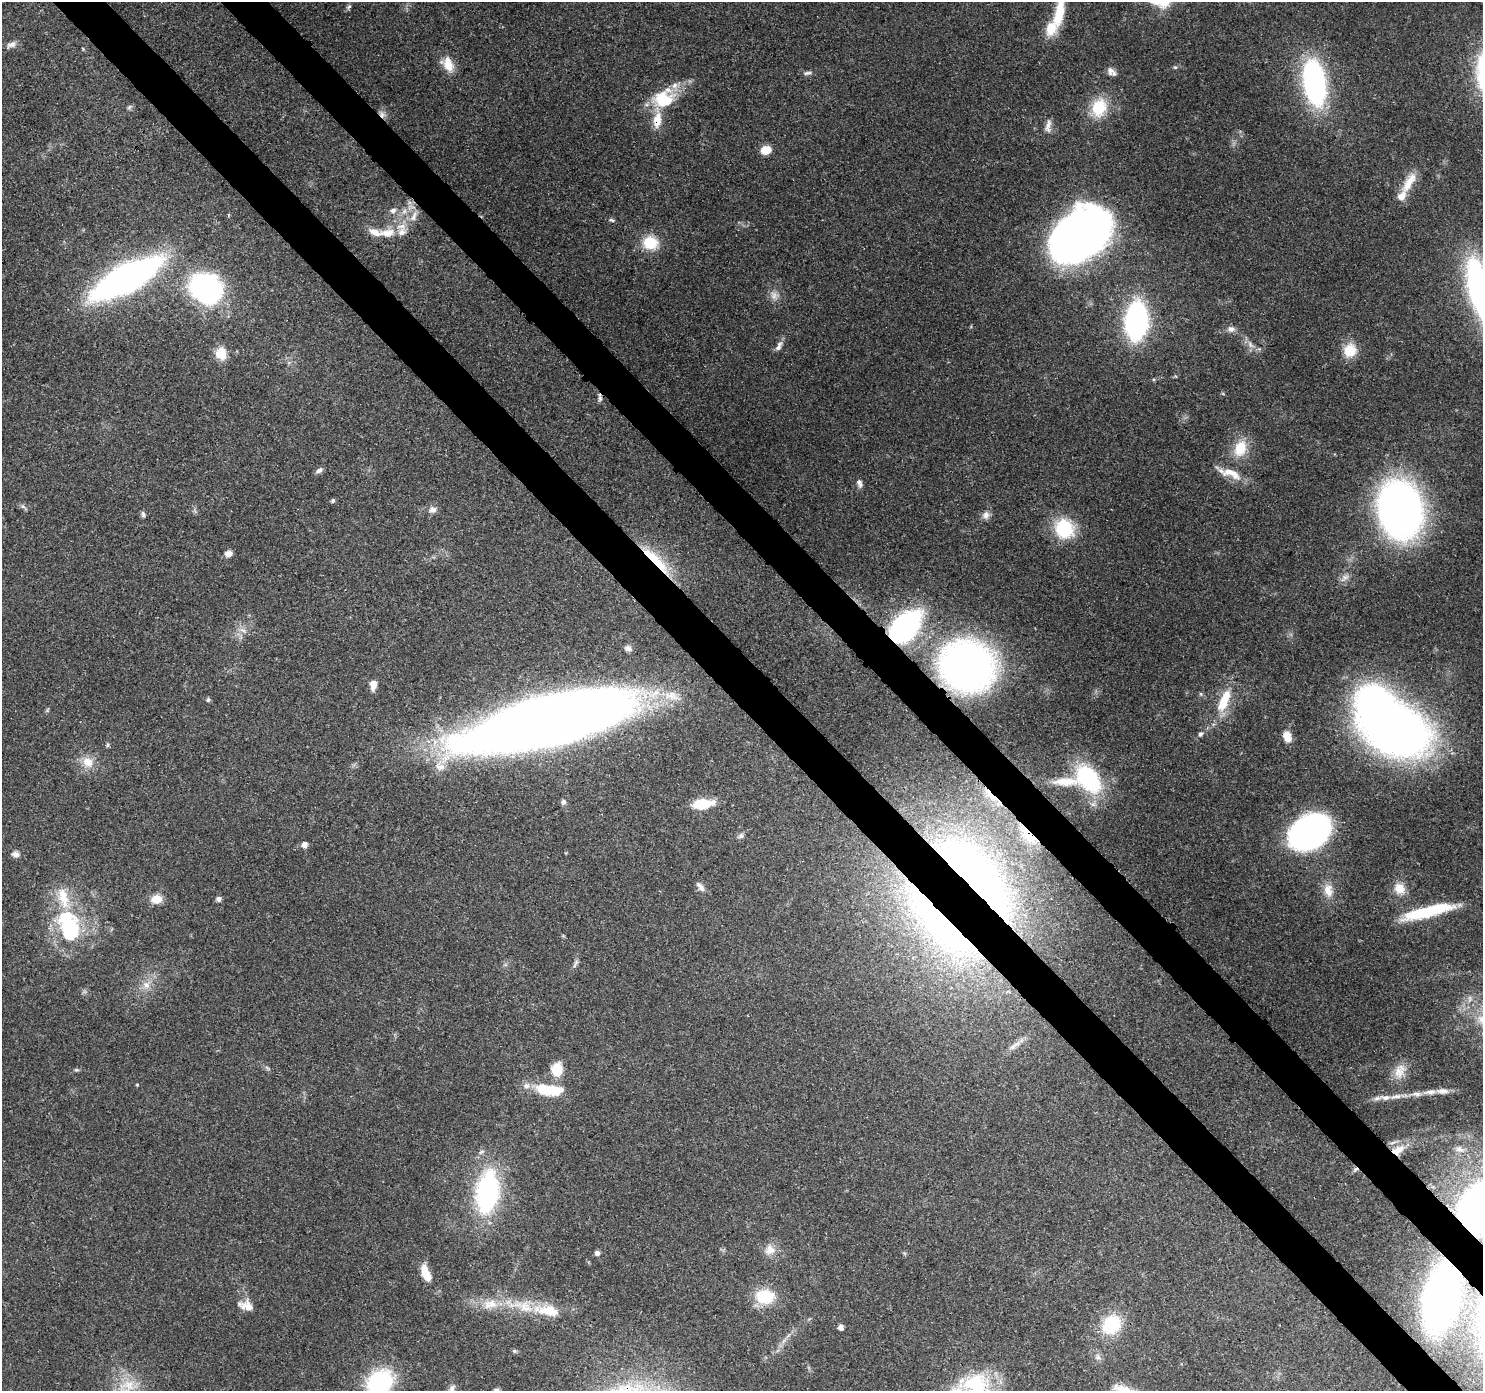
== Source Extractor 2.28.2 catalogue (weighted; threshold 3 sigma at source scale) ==
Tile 6 of 4 x 4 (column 2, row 2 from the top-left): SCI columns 1575-3055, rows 3008-4396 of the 6119 x 6080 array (HDU 1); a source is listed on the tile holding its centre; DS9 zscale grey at full resolution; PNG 1485 x 1393 px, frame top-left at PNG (2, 2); no overlay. Shown black and unused: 7% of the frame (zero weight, under 3 of 4 exposures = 8% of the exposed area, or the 3 px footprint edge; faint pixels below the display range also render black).
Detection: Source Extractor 2.28.2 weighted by HDU 2 'WHT'; one run over the whole footprint, this tile lists its part. Background 0.122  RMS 0.0043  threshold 0.0193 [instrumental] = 3 sigma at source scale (4.5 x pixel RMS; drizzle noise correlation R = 1.50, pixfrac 1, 0.0396/0.0396 arcsec/px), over >= 5 px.
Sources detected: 137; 6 inside a brighter object's white glare — not listed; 19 inside a brighter listed object's ellipse — not listed separately; the other 112 listed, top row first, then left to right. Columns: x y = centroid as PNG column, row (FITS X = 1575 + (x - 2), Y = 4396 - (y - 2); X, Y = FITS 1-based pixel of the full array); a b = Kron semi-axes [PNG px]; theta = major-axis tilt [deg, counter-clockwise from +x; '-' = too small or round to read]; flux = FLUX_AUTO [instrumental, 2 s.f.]
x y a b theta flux
349 7 7 5 65 0.87
1059 12 46 11 80 15
11 44 13 7 20 2.2
448 64 20 13 -62 6.9
1175 67 5 5 - 0.64
1110 71 12 9 -58 2.4
807 73 12 5 5 1.4
1314 82 35 17 -81 110
662 98 26 21 49 17
129 107 7 4 45 0.78
1099 107 25 19 74 16
382 114 10 7 -57 2.1
1048 126 20 8 80 3
766 150 10 7 8 7.3
1409 182 34 11 58 8.2
393 210 9 7 42 1.9
404 211 8 6 46 1.8
414 217 16 8 65 4.3
612 220 8 5 -17 0.85
387 233 25 11 3 8.1
1079 235 46 32 40 450
650 243 18 16 -7 13
126 278 45 16 29 260
206 289 30 25 -25 94
1482 292 44 15 -73 200
774 295 13 11 -57 3.3
1136 321 23 13 87 140
1231 329 10 8 4 2.2
1250 344 13 7 -59 2.5
779 346 15 7 63 2.3
1350 350 16 15 - 9.2
221 353 6 5 - 38
600 397 12 4 -83 1.3
1240 448 23 16 69 11
319 470 9 5 28 1.7
1231 473 35 11 -22 8.1
859 483 11 6 -64 1.7
333 501 6 5 - 0.72
23 507 10 4 -29 0.96
433 510 12 9 4 2.4
1400 510 36 27 -82 300
143 514 8 5 -81 1.1
986 515 11 10 - 2.5
1064 528 21 18 -59 25
228 554 8 6 16 2.7
656 560 50 10 -45 21
1345 578 13 8 35 2.6
905 627 27 16 45 110
243 630 12 6 -18 2.3
628 648 10 7 -15 1.8
967 666 43 39 -19 200
373 685 10 7 86 4.2
208 700 6 5 - 0.7
1223 703 26 14 68 12
47 710 7 4 71 0.58
548 721 142 37 14 870
1398 732 45 33 -14 350
1200 734 8 6 63 1.2
1287 736 13 9 -72 4.8
108 745 6 4 88 0.66
88 762 16 14 -54 6.4
1088 779 33 20 -53 43
1066 781 31 9 0 8.2
989 792 24 6 -61 5.7
563 802 6 6 - 1.5
702 804 19 8 7 14
1310 832 27 20 32 210
1028 834 31 10 -49 11
741 836 9 6 35 1.2
304 845 6 6 - 2.5
16 854 11 8 -13 2
976 877 101 34 -48 220
700 887 15 6 -50 2.3
1400 888 15 13 -46 6
1328 890 20 13 -75 6.1
156 899 13 10 5 5.4
218 899 6 6 - 1.5
1437 909 40 12 16 24
65 917 33 21 37 20
941 925 127 35 -48 160
575 964 14 4 67 1.4
146 985 11 10 - 3.8
1014 1045 25 6 37 3.7
267 1068 9 3 -45 0.72
76 1070 7 4 -6 0.67
557 1070 13 10 82 12
1400 1071 21 14 69 6.3
137 1085 4 4 - 0.42
551 1090 32 13 -4 15
1430 1092 20 6 7 3.4
1385 1097 16 7 -1 3
1460 1149 14 8 -21 2.8
1398 1150 20 11 26 7.6
1355 1169 7 5 22 1.1
487 1192 37 19 82 78
1482 1208 35 27 57 330
770 1250 15 14 - 4.8
597 1253 6 5 - 1.4
426 1273 16 7 -69 9.8
765 1296 21 16 0 17
1440 1299 34 19 78 310
523 1306 44 15 -13 18
249 1307 18 10 -59 3.9
1111 1324 19 15 48 26
841 1327 5 4 - 2.6
784 1341 9 3 45 1.4
514 1351 7 5 -20 0.8
1098 1357 9 7 83 1.9
380 1382 23 19 43 51
128 1385 27 16 -1 12
976 1388 47 34 81 43
452 1389 15 7 81 2.2
Overlapping masked pixels (flux is a lower limit): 14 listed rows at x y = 382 114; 600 397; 656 560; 905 627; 967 666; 548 721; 989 792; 1028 834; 976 877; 941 925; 1398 1150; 1355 1169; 1482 1208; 1440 1299
Isophote crosses this tile's border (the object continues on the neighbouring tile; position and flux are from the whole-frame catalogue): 6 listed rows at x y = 1059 12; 1482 292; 1482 1208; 380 1382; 976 1388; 452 1389